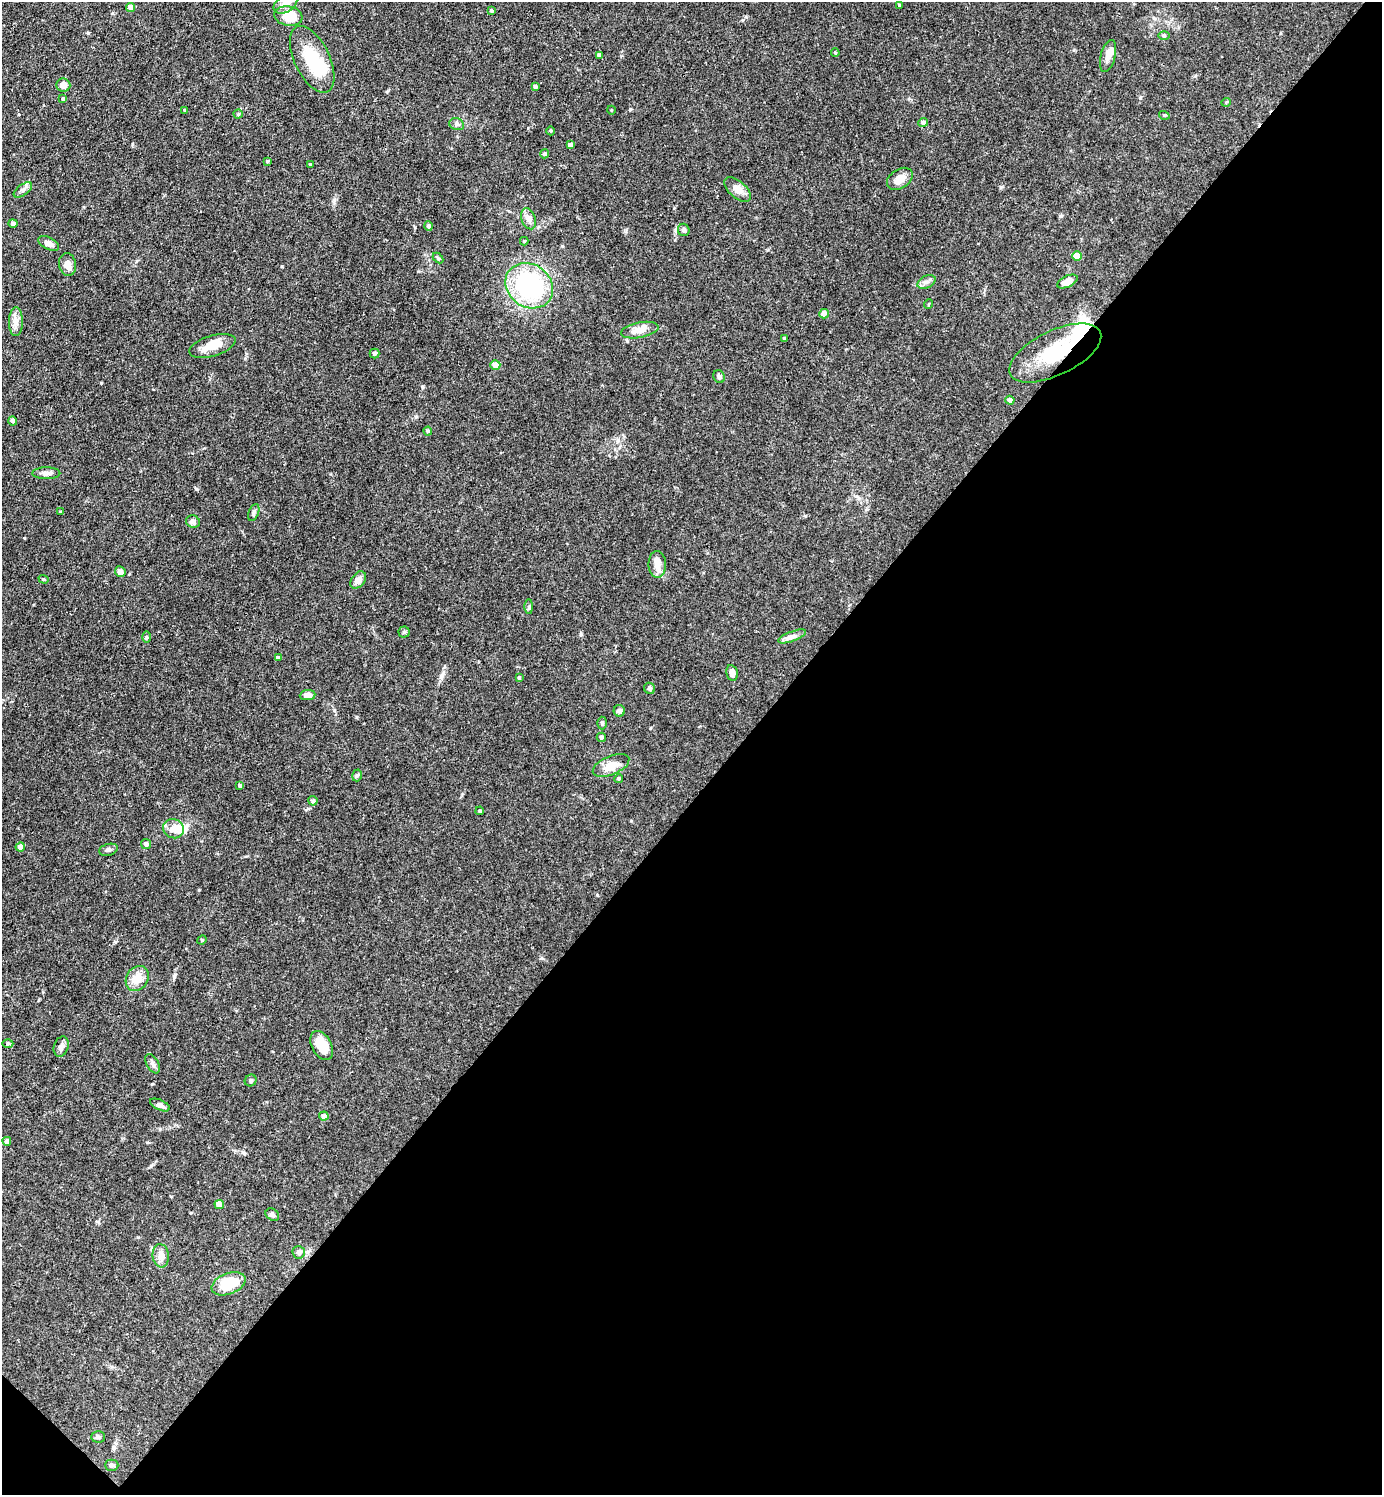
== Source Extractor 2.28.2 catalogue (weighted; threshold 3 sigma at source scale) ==
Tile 15 of 4 x 4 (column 3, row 4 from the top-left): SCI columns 3060-4439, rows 1-1493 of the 5974 x 5972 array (HDU 1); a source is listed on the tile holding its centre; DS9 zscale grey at full resolution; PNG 1384 x 1497 px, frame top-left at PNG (2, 2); each listed source drawn as its Kron ellipse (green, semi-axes under 4 px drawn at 4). Shown black and unused: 47% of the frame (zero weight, under 3 of 4 exposures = <1% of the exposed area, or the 3 px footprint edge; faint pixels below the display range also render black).
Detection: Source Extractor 2.28.2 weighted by HDU 2 'WHT'; one run over the whole footprint, this tile lists its part. Background 0.0754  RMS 0.0039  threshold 0.0176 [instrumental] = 3 sigma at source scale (4.5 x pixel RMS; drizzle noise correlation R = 1.50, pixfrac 1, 0.05/0.05 arcsec/px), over >= 5 px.
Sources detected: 105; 2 inside a brighter object's white glare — neither listed nor drawn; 3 inside a brighter listed object's ellipse — not listed separately; the other 100 listed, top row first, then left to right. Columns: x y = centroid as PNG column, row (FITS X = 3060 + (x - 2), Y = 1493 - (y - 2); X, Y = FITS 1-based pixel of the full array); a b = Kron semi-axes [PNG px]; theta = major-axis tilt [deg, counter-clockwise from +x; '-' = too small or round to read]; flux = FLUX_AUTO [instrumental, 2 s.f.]
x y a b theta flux
286 4 13 8 33 3
899 5 4 3 - 0.37
130 8 4 4 - 3
491 11 4 4 - 0.58
288 16 14 9 -9 10
1164 35 6 4 -1 0.56
835 53 4 3 - 0.41
599 55 4 3 - 1.1
1108 56 16 7 75 2.5
312 59 36 17 -65 17
63 85 7 6 - 2.2
535 86 4 4 - 0.95
63 99 4 3 - 0.81
1226 102 5 3 - 0.31
185 110 3 3 - 0.47
611 110 4 3 - 0.31
238 114 4 4 - 0.4
1164 115 5 3 - 0.38
923 122 5 4 - 1.2
457 124 7 6 - 1
551 131 4 3 - 0.35
570 145 4 4 - 1.2
544 154 4 4 - 0.74
267 161 3 3 - 0.5
310 164 3 3 - 0.52
900 179 14 9 34 3.5
738 189 16 8 -40 3.5
23 190 11 5 36 1.3
528 219 11 7 -70 1.7
13 223 4 4 - 0.93
429 226 5 4 - 0.99
684 230 6 5 - 0.87
524 241 4 4 - 0.48
49 243 11 6 -27 1.9
1077 256 5 4 - 5.6
438 258 6 4 -46 0.52
68 264 11 8 -81 2.6
926 282 10 6 26 1.4
1067 282 11 5 25 3
529 286 25 21 -36 50
929 304 5 3 - 0.36
824 314 5 5 - 2.2
16 322 14 7 90 2.3
640 330 19 7 11 4.5
784 338 3 3 - 0.31
212 346 24 10 17 6.5
374 353 5 5 - 0.97
1055 353 50 22 26 36
495 365 5 5 - 3.4
719 376 7 5 -55 1.2
1010 400 5 4 - 2.2
13 421 4 4 - 1.1
428 431 4 4 - 0.46
46 473 14 6 0 2
60 512 3 2 - 0.27
254 513 9 5 68 0.94
193 522 7 6 - 1.2
657 564 13 8 -88 3
120 572 5 5 - 2
44 579 5 4 - 0.46
358 580 9 6 54 2.8
529 606 7 4 -90 0.56
404 632 5 5 - 0.58
792 636 15 5 20 1.7
146 637 5 3 - 0.46
278 658 4 3 - 0.99
732 673 8 5 -78 2.2
519 678 3 3 - 0.49
649 688 6 5 - 0.71
308 695 8 5 6 2.3
619 711 6 5 - 1
602 723 6 4 -89 0.66
601 737 5 4 - 0.79
611 765 19 9 23 5.3
357 775 6 4 74 0.7
619 779 4 4 - 0.53
240 786 4 3 - 0.99
313 801 5 4 - 0.92
480 811 4 3 - 0.49
173 829 10 9 - 3.5
146 844 5 5 - 1.3
20 847 4 4 - 2.6
108 850 10 5 14 0.98
202 940 5 4 - 0.43
137 979 13 11 55 4.8
8 1044 5 3 - 0.4
322 1045 16 9 -60 7.8
61 1047 10 7 70 1.7
153 1064 10 6 -61 1.1
251 1080 6 5 - 0.71
160 1105 10 5 -25 1.2
324 1116 4 4 - 2.1
7 1141 4 4 - 1.9
219 1204 5 4 - 4
272 1215 7 5 -37 1.1
299 1252 6 6 - 1.2
161 1256 11 8 -83 3
229 1284 18 10 21 14
98 1437 7 5 -2 0.96
112 1465 6 5 - 1.2
Overlapping masked pixels (flux is a lower limit): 1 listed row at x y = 1055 353
Isophote crosses this tile's border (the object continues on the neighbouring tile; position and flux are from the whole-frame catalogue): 1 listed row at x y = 286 4
Unlisted compact peaks at least as high as the median listed source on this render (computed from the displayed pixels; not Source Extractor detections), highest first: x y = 282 266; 174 976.